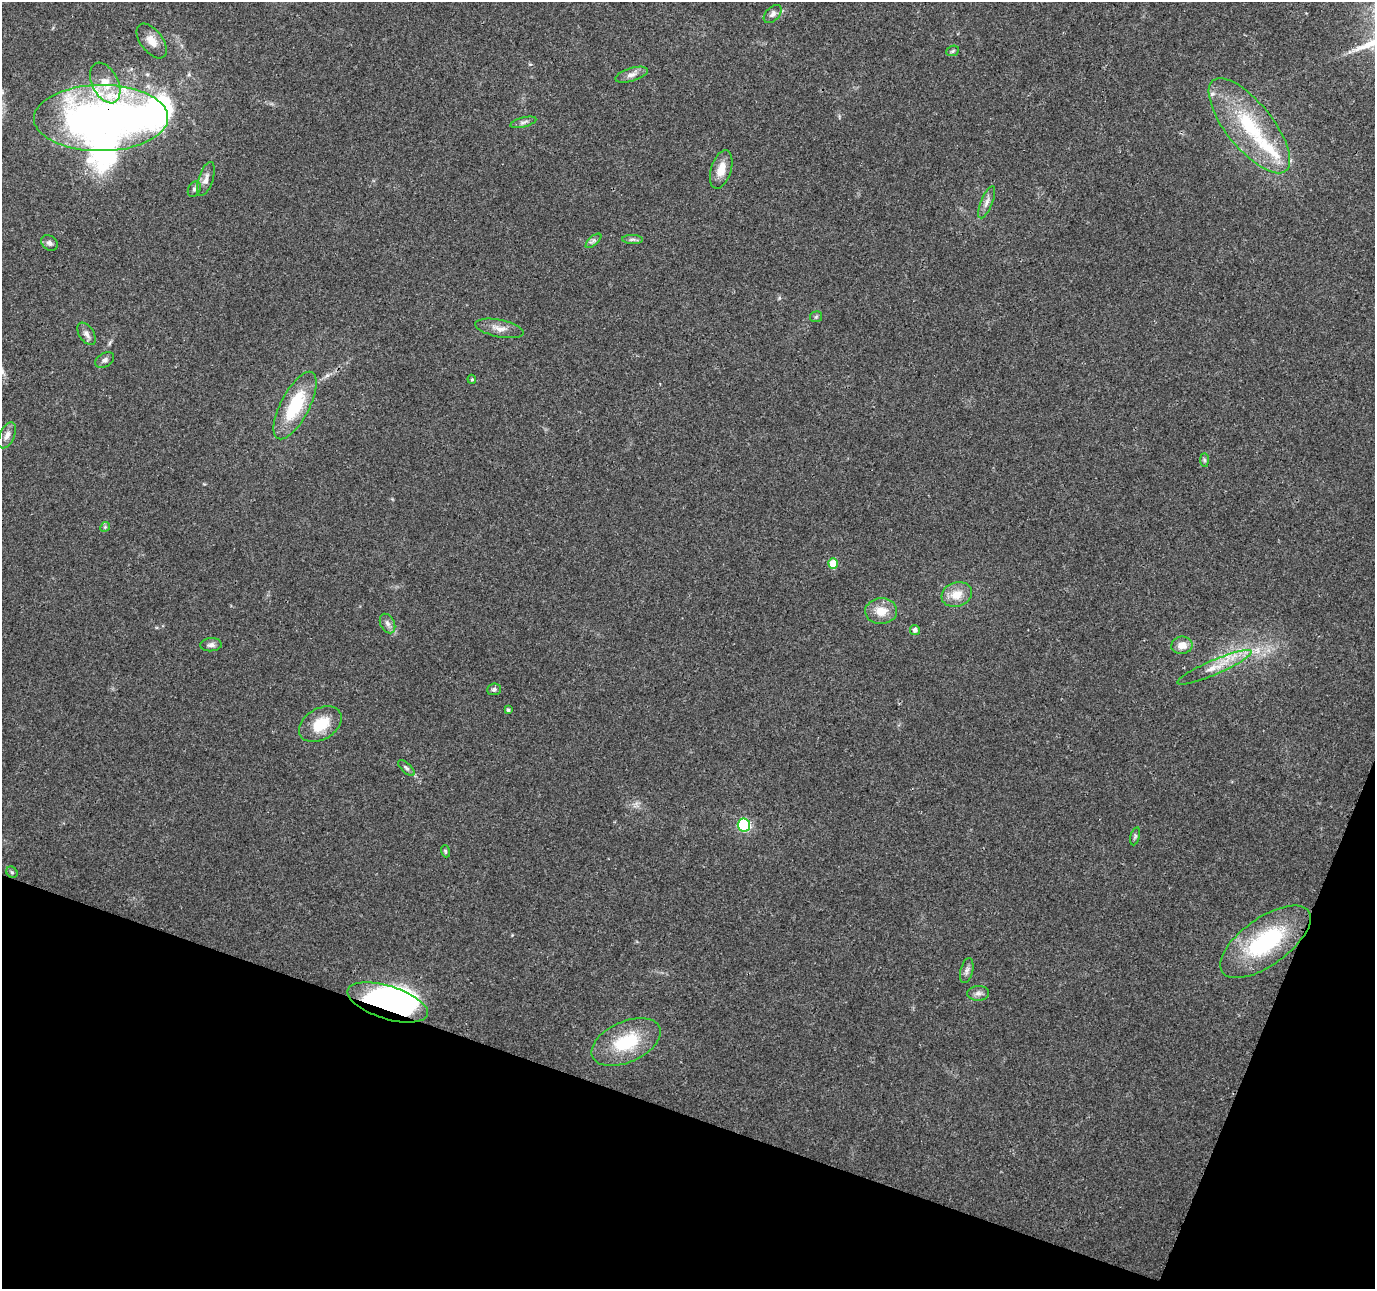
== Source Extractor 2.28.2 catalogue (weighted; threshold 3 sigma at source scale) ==
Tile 15 of 4 x 4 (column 3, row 4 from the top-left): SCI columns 2750-4122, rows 218-1504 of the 5505 x 5644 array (HDU 1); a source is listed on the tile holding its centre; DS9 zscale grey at full resolution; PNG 1377 x 1291 px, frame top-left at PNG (2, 2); each listed source drawn as its Kron ellipse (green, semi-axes under 4 px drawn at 4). Shown black and unused: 17% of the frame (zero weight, under 3 of 4 exposures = <1% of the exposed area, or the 3 px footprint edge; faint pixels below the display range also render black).
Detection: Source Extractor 2.28.2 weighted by HDU 2 'WHT'; one run over the whole footprint, this tile lists its part. Background 0.0464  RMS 0.0039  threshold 0.0174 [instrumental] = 3 sigma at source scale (4.5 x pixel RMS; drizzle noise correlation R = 1.50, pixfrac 1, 0.0396/0.0396 arcsec/px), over >= 5 px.
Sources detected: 51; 4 inside a brighter object's white glare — neither listed nor drawn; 2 inside a brighter listed object's ellipse — not listed separately; the other 45 listed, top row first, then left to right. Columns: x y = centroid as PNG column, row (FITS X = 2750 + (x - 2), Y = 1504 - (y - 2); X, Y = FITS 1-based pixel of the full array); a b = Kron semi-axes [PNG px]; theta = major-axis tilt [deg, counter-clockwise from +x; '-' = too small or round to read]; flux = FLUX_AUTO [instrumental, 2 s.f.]
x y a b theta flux
773 14 11 6 46 1.5
152 41 20 11 -52 4.6
953 51 6 5 - 0.69
631 75 17 6 17 2.3
105 83 22 13 -64 8.2
101 118 67 33 1 210
523 122 13 4 14 1.3
1249 126 58 23 -51 32
721 169 20 10 73 5.4
206 179 18 7 72 2.6
194 189 8 6 63 1.2
987 202 17 6 68 2.2
633 239 10 4 -2 1
593 241 10 4 42 1
49 243 9 7 -39 1.4
816 317 6 5 - 0.64
499 328 24 8 -11 3.8
87 334 12 7 -56 2
105 360 10 6 31 1.3
472 379 4 4 - 0.53
295 406 37 14 62 22
7 435 14 7 65 2.5
1204 460 7 4 -89 0.75
105 527 5 4 - 0.53
833 563 5 5 - 8.3
957 595 15 12 19 6.2
881 611 16 13 3 6
388 624 10 7 -63 1.7
915 630 5 5 - 1.5
211 645 11 6 3 1.6
1182 645 10 8 9 3.9
1214 667 40 7 23 7.6
494 689 7 6 - 0.96
508 710 3 3 - 0.72
320 724 23 15 31 11
406 768 10 4 -42 0.96
744 825 6 6 - 49
1135 836 9 4 74 0.77
445 851 6 4 -71 0.59
12 872 6 5 - 0.67
1265 942 53 23 35 41
967 971 13 6 75 1.5
978 993 11 7 5 1.7
388 1002 42 16 -17 73
626 1042 37 20 24 21
Overlapping masked pixels (flux is a lower limit): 2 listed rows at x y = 101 118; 388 1002